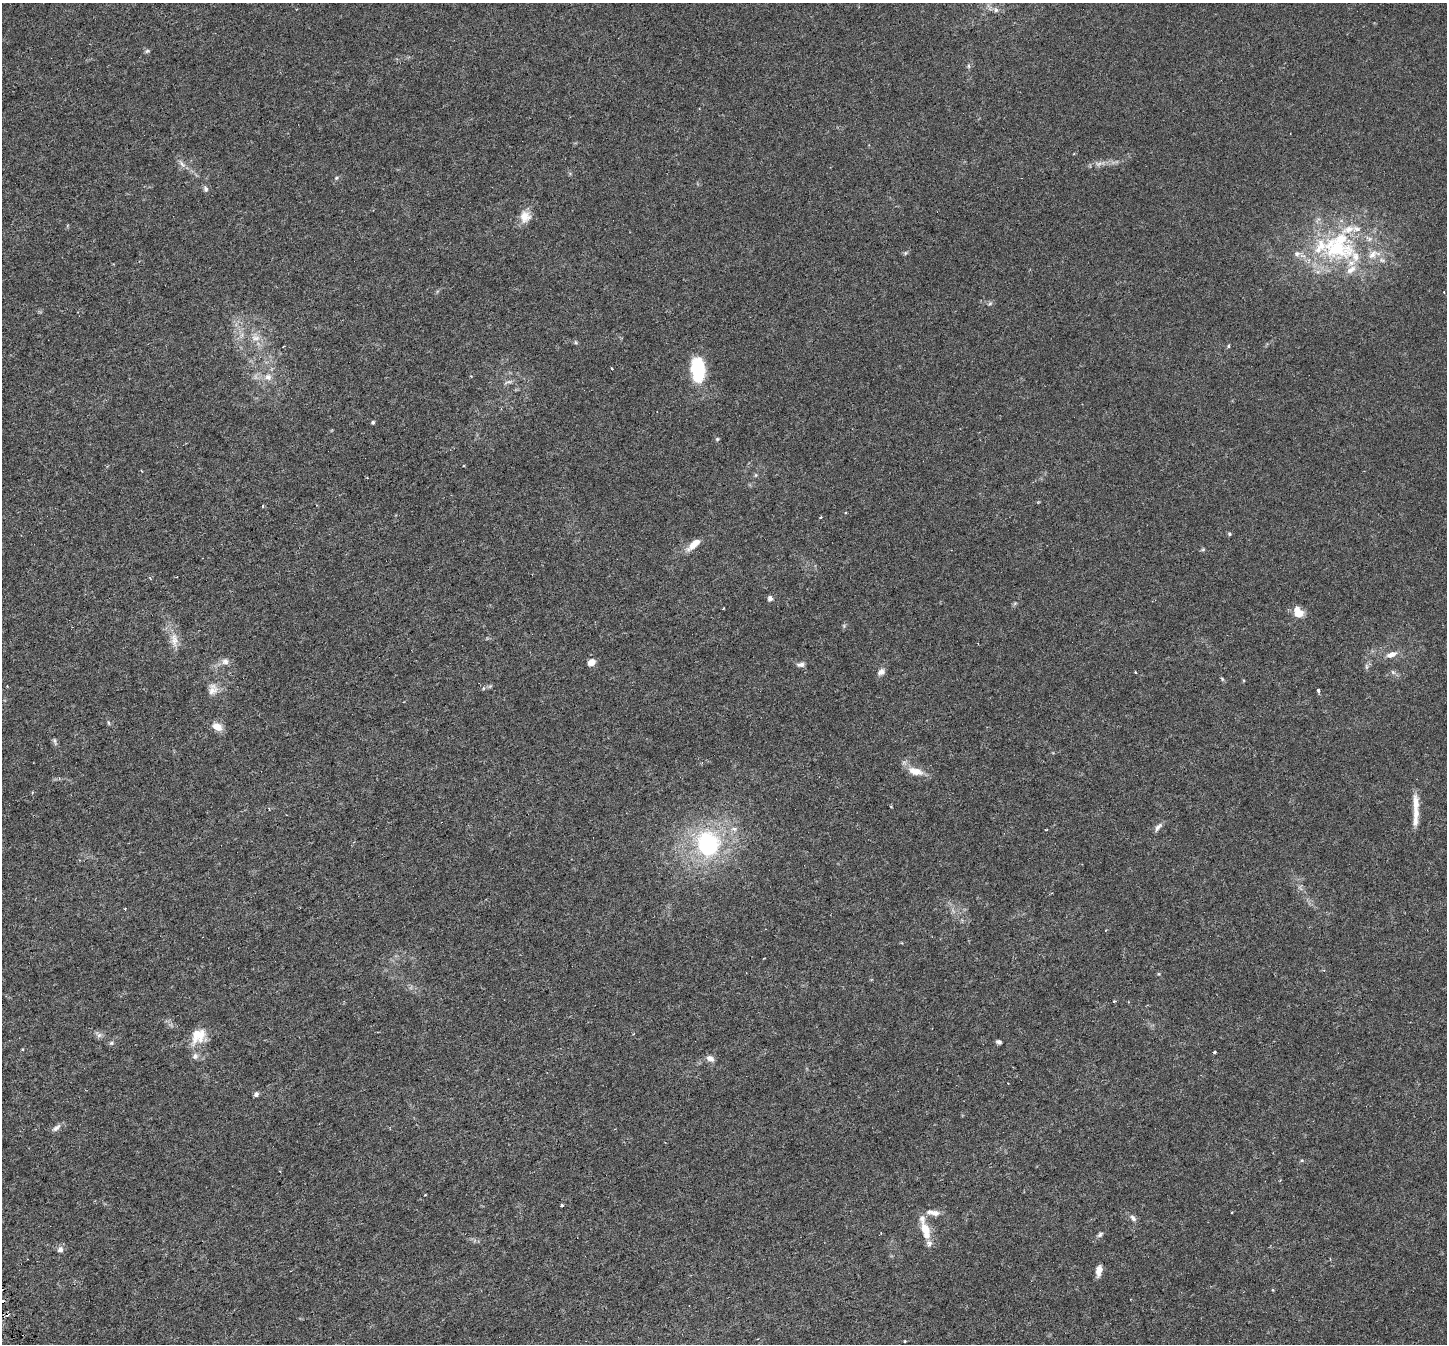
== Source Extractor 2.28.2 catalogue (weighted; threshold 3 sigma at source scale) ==
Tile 7 of 4 x 4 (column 3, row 2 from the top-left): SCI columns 2891-4335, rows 2842-4183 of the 5779 x 5624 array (HDU 1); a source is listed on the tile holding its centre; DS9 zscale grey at full resolution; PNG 1449 x 1346 px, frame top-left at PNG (2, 3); no overlay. Shown black and unused: <1% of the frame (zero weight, under 3 of 6 exposures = <1% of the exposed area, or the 3 px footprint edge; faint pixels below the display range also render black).
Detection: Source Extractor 2.28.2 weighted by HDU 2 'WHT'; one run over the whole footprint, this tile lists its part. Background 0.004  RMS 0.0012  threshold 0.00501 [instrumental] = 3 sigma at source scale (4.09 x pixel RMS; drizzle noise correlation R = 1.36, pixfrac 0.8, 0.0396/0.0396 arcsec/px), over >= 5 px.
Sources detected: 92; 4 cosmic-ray / hot-pixel residue — not listed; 16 inside a brighter listed object's ellipse — not listed separately; the other 72 listed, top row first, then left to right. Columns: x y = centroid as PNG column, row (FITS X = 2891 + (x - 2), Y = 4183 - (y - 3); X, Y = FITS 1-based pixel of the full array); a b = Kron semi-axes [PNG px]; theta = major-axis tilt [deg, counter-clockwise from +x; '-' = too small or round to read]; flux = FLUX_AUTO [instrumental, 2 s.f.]
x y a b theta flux
996 10 8 6 -63 0.31
147 51 7 4 44 0.18
968 66 6 4 -88 0.17
182 164 12 5 -49 0.45
1098 164 10 6 7 0.45
337 178 6 5 - 0.18
206 189 8 7 - 0.29
525 216 15 14 - 1.3
1336 249 53 32 -11 13
990 303 6 5 - 0.21
256 338 14 8 -8 0.88
1228 346 3 3 - 0.31
612 368 3 3 - 0.38
698 370 30 15 -84 5.4
268 377 10 9 - 0.71
508 382 13 4 17 0.32
373 422 5 4 - 0.17
717 439 5 4 - 0.14
141 471 3 2 - 0.11
756 475 6 4 89 0.14
846 513 4 3 - 0.098
821 517 4 3 - 0.092
1229 534 5 4 - 0.16
693 545 15 8 36 1.2
1203 549 6 4 19 0.13
770 598 7 6 - 0.34
1299 613 13 9 12 1
174 640 23 9 -86 1.3
1391 654 15 7 20 0.82
225 661 10 9 - 0.57
591 662 7 6 - 0.94
801 664 9 5 3 0.41
881 672 9 6 40 0.55
1135 672 2 2 - 0.11
1393 672 7 4 -44 0.24
1222 679 6 4 -57 0.14
490 686 7 4 19 0.17
213 689 16 12 85 1
1318 690 4 3 - 0.65
109 723 6 4 -87 0.14
217 727 11 8 -28 1.3
55 742 11 4 -71 0.23
915 771 21 10 -13 1.4
33 792 3 3 - 0.12
1416 803 22 8 -87 1.3
890 806 4 3 - 0.11
1158 827 13 5 51 0.42
734 829 10 6 -5 0.45
708 844 29 25 -67 13
125 909 3 3 - 0.087
1114 1001 3 3 - 0.15
99 1035 8 7 - 0.37
198 1036 21 16 55 2.3
999 1042 6 5 - 0.27
111 1043 6 5 - 0.2
22 1049 4 3 - 0.12
1214 1052 3 3 - 0.35
195 1056 9 8 - 0.42
710 1058 11 8 -22 0.49
256 1094 5 5 - 0.35
56 1128 14 6 39 0.46
425 1195 2 2 - 0.11
562 1205 3 3 - 0.19
933 1213 19 7 -10 0.89
1133 1218 10 6 -46 0.38
925 1229 14 10 -60 1.4
881 1233 3 2 - 0.086
1100 1234 9 5 39 0.25
929 1243 10 8 -71 0.43
60 1249 9 8 - 0.45
1099 1271 12 7 80 0.74
905 1341 3 2 - 0.098